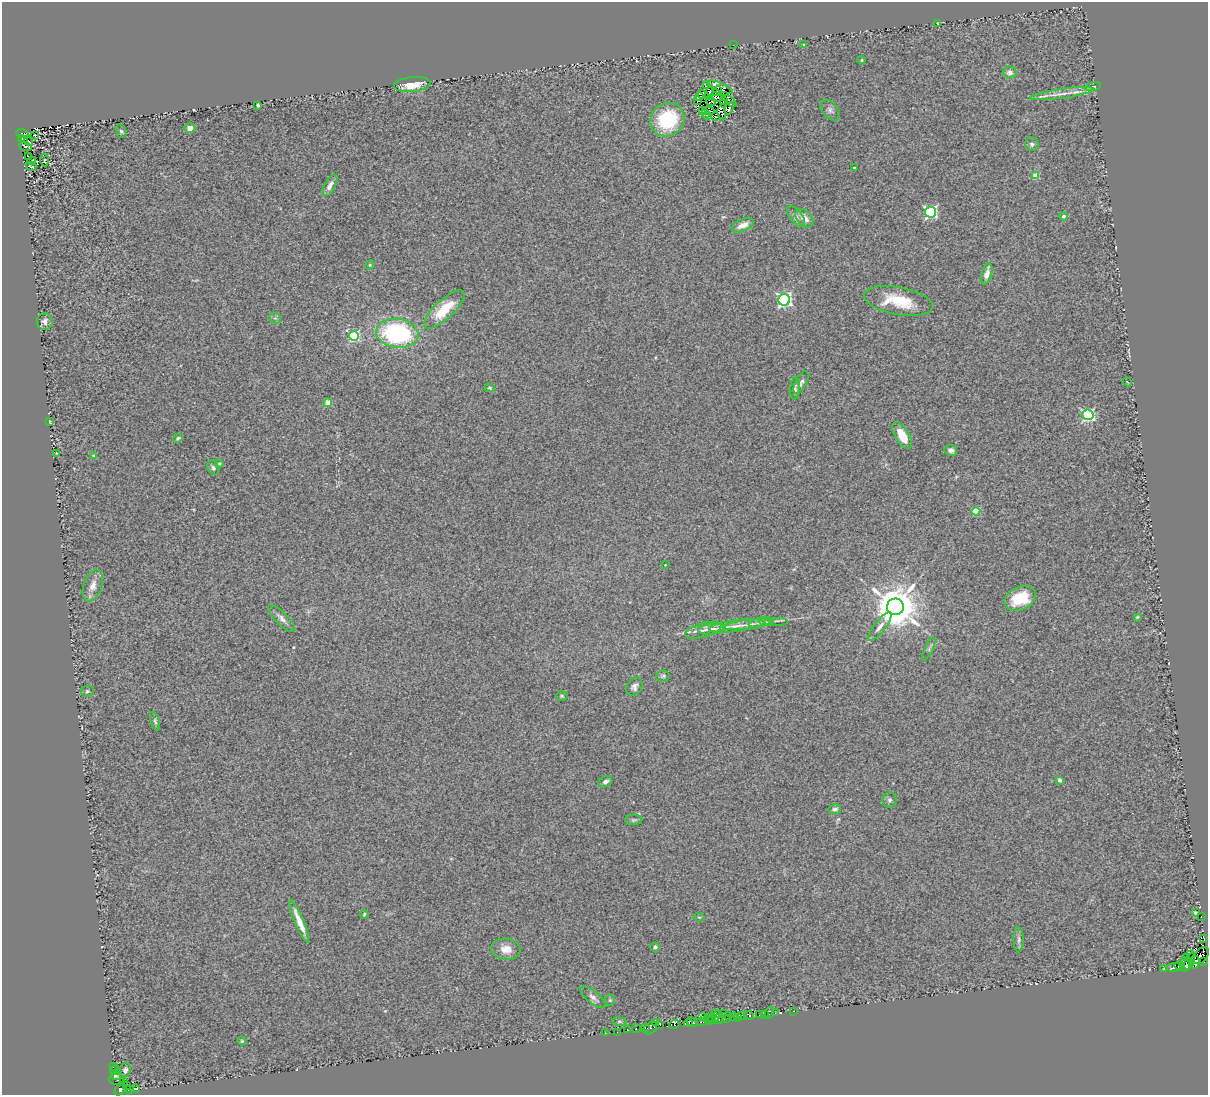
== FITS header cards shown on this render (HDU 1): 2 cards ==
NAXIS1  =                 1206
NAXIS2  =                 1093

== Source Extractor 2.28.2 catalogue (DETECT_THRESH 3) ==
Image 1206 x 1093 px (HDU 1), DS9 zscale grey, 1 PNG px = 1 image px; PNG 1210 x 1097 px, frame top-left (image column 1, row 1093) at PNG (2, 2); each listed source drawn as its Kron ellipse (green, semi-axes under 4 px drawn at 4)
Background 0.364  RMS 0.068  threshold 0.204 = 3 sigma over >= 5 px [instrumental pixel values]
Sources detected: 172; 10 with non-positive FLUX_AUTO (blend fragments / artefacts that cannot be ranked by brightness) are neither listed nor drawn; the other 162 listed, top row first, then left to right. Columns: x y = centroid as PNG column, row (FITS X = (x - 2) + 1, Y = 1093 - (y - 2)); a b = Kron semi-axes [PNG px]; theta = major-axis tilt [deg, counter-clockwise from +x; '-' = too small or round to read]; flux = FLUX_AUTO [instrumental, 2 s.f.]
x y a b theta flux
937 23 3 2 - 2.8
733 45 2 2 - 24
804 45 4 4 - 5.5
862 60 4 3 - 3.6
1010 72 7 6 - 19
412 84 18 7 6 84
707 86 4 3 - 2.5
1093 86 8 3 11 6.1
720 87 13 4 -21 17
717 91 5 4 - 8.7
710 92 7 3 80 6.7
1062 94 32 5 8 50
703 95 5 4 - 2
699 96 4 2 - 10
716 97 7 3 -10 21
698 100 2 2 - 2.8
711 101 5 3 - 7.2
723 101 3 2 - 3
730 101 7 3 -40 0.27
258 105 4 3 - 14
729 108 6 2 66 13
830 110 12 7 -50 16
702 111 3 2 - 3.1
708 111 6 2 -5 2.5
705 113 4 2 - 1.8
722 113 7 3 -80 20
708 115 3 2 - 5.1
715 117 3 2 - 9.1
667 120 18 16 40 290
190 128 5 4 - 37
121 131 7 5 -71 8.3
22 133 6 3 -18 61
34 135 2 2 - 3.2
22 139 3 3 - 3.4
25 139 2 2 - 19
28 141 4 2 - 3.8
1032 144 7 6 - 13
25 146 6 4 -20 5.8
29 157 3 2 - 2.6
45 160 6 3 -87 2
32 161 4 2 - 4.4
31 166 5 2 - 3.6
854 167 2 2 - 5.5
1036 176 4 4 - 96
330 185 12 5 62 26
931 212 5 5 - 710
796 216 12 6 -51 19
1063 216 4 4 - 9.2
805 218 11 7 -45 36
743 225 12 6 23 39
370 265 5 4 - 5.9
987 274 11 5 75 30
784 300 6 5 - 1000
898 301 35 14 -10 160
444 309 26 9 43 160
275 318 6 5 - 9.1
45 321 8 8 - 20
397 333 21 14 -7 640
354 336 5 5 - 400
1127 382 5 2 - 3
801 383 12 6 63 15
490 388 5 4 - 6.7
795 389 11 5 85 11
328 403 4 4 - 78
1088 415 5 5 - 710
50 422 4 2 - 3.6
902 435 15 7 -60 89
178 438 5 4 - 6.9
951 450 6 5 - 15
57 453 3 3 - 3.4
94 456 4 3 - 15
219 463 4 4 - 8.6
213 468 7 5 -61 11
976 511 4 4 - 130
665 565 3 2 - 2.6
93 586 16 9 71 42
1020 598 16 11 24 150
895 607 8 8 - 18000
1137 617 3 2 - 4.2
282 618 18 6 -46 26
776 621 12 2 0 8.9
766 622 7 3 -4 7.1
760 623 12 4 12 16
748 624 24 5 8 39
736 626 28 6 7 53
880 627 17 5 52 29
712 629 14 5 7 30
703 630 19 7 15 36
929 649 12 3 65 8.6
663 676 7 5 6 8.8
634 687 10 7 60 18
87 691 6 5 - 7.4
562 696 6 4 -3 6
155 721 10 4 -70 9.4
1060 780 4 3 - 22
605 782 7 5 26 15
889 800 7 7 - 11
835 809 6 5 - 14
634 820 8 5 -1 8.5
1195 913 3 3 - 5.2
364 914 4 3 - 6.3
1201 916 2 2 - 9.5
699 917 5 3 - 4.7
299 921 23 4 -67 58
1204 939 4 3 - 120
1019 940 13 5 -89 14
655 947 5 4 - 9.1
506 949 14 11 -6 50
1190 954 3 2 - 100
1201 956 9 6 51 650
1186 958 4 3 - 380
1190 961 9 4 67 2400
1204 961 4 2 - 370
1195 962 6 4 80 1300
1179 965 4 3 - 780
1185 965 7 5 -84 3200
1175 968 8 3 7 1400
1164 969 3 3 - 73
593 997 15 6 -39 21
610 1000 5 5 - 7.1
793 1011 3 2 - 20
770 1012 6 2 72 54
715 1013 3 2 - 15
775 1013 2 2 - 4
724 1014 2 2 - 29
765 1014 2 2 - 11
728 1015 3 3 - 19
742 1015 4 3 - 420
749 1015 5 3 - 900
759 1015 3 3 - 56
702 1016 3 2 - 85
734 1016 3 2 - 65
711 1017 2 2 - 260
737 1017 4 3 - 140
714 1018 9 4 46 69
708 1019 4 2 - 220
719 1019 5 3 - 220
726 1019 3 3 - 30
619 1022 7 4 -8 6.7
692 1022 6 3 -32 180
701 1022 4 3 - 360
655 1023 2 2 - 75
688 1023 4 3 - 160
660 1024 3 2 - 65
674 1025 5 4 - 340
645 1028 3 3 - 760
650 1028 7 5 41 44
636 1029 4 3 - 120
627 1030 3 3 - 35
617 1032 2 2 - 6.3
605 1033 3 3 - 5.9
242 1041 4 4 - 5.5
113 1067 2 2 - 3.4
115 1070 4 3 - 15
125 1070 7 5 82 13
116 1076 4 3 - 100
117 1079 8 5 0 88
124 1081 4 2 - 76
127 1086 3 2 - 55
120 1089 7 4 51 620
135 1089 5 3 - 160
130 1090 4 3 - 170
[10 non-positive-flux detections neither listed nor drawn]